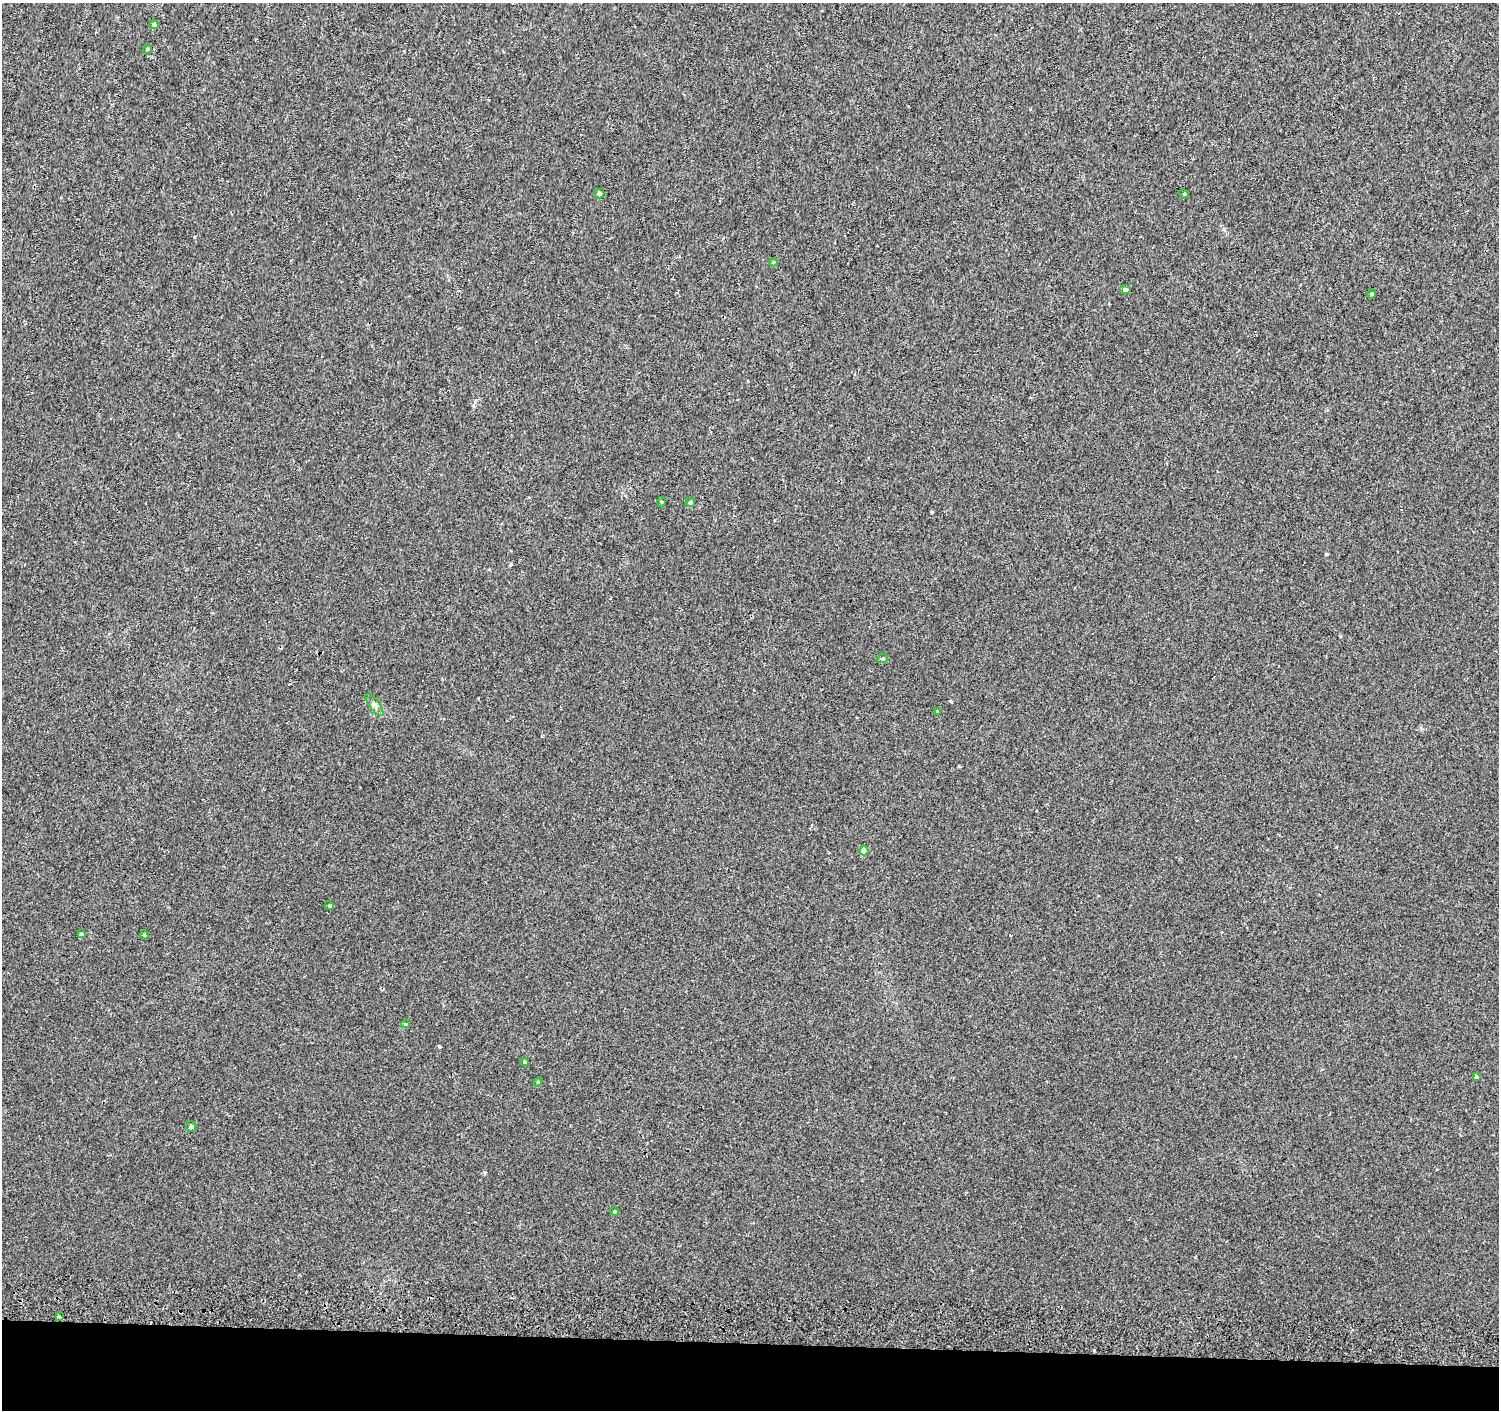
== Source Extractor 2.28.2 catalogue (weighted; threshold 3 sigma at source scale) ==
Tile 8 of 3 x 3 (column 2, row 3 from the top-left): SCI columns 1503-2999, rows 276-1683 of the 4511 x 4830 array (HDU 1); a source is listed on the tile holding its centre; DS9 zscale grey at full resolution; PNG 1501 x 1412 px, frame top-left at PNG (2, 3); each listed source drawn as its Kron ellipse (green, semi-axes under 4 px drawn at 4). Shown black and unused: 5% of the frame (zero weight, under 2 of 3 exposures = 3% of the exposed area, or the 3 px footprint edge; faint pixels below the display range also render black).
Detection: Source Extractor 2.28.2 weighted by HDU 2 'WHT'; one run over the whole footprint, this tile lists its part. Background 0.00209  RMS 0.0036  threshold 0.0164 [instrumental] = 3 sigma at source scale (4.5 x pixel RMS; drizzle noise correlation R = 1.50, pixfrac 1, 0.0396/0.0396 arcsec/px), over >= 5 px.
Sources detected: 24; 1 cosmic-ray / hot-pixel residue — neither listed nor drawn; the other 23 listed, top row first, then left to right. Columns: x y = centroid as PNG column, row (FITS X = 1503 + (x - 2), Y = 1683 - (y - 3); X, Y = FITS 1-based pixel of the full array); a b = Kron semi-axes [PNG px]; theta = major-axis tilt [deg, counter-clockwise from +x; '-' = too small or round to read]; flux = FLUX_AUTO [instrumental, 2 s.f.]
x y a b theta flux
154 25 4 4 - 1
147 49 4 3 - 0.43
599 193 5 5 - 1.1
1184 194 5 4 - 0.4
773 262 4 3 - 0.42
1125 290 5 4 - 0.9
1372 294 5 3 - 0.34
661 502 5 3 - 0.31
690 502 5 4 - 0.87
882 659 6 3 19 0.38
374 705 13 5 -54 1.2
937 711 3 3 - 0.28
864 851 4 4 - 4.5
329 906 5 4 - 0.44
81 934 4 3 - 2.6
144 935 4 4 - 0.41
405 1024 4 4 - 0.35
524 1062 4 3 - 0.53
1476 1077 4 3 - 0.47
538 1082 5 4 - 0.4
191 1126 5 5 - 0.69
615 1211 4 4 - 0.41
59 1317 4 3 - 2.3
Overlapping masked pixels (flux is a lower limit): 1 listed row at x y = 59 1317
Unlisted compact peaks at least as high as the median listed source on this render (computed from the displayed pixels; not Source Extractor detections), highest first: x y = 1326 554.